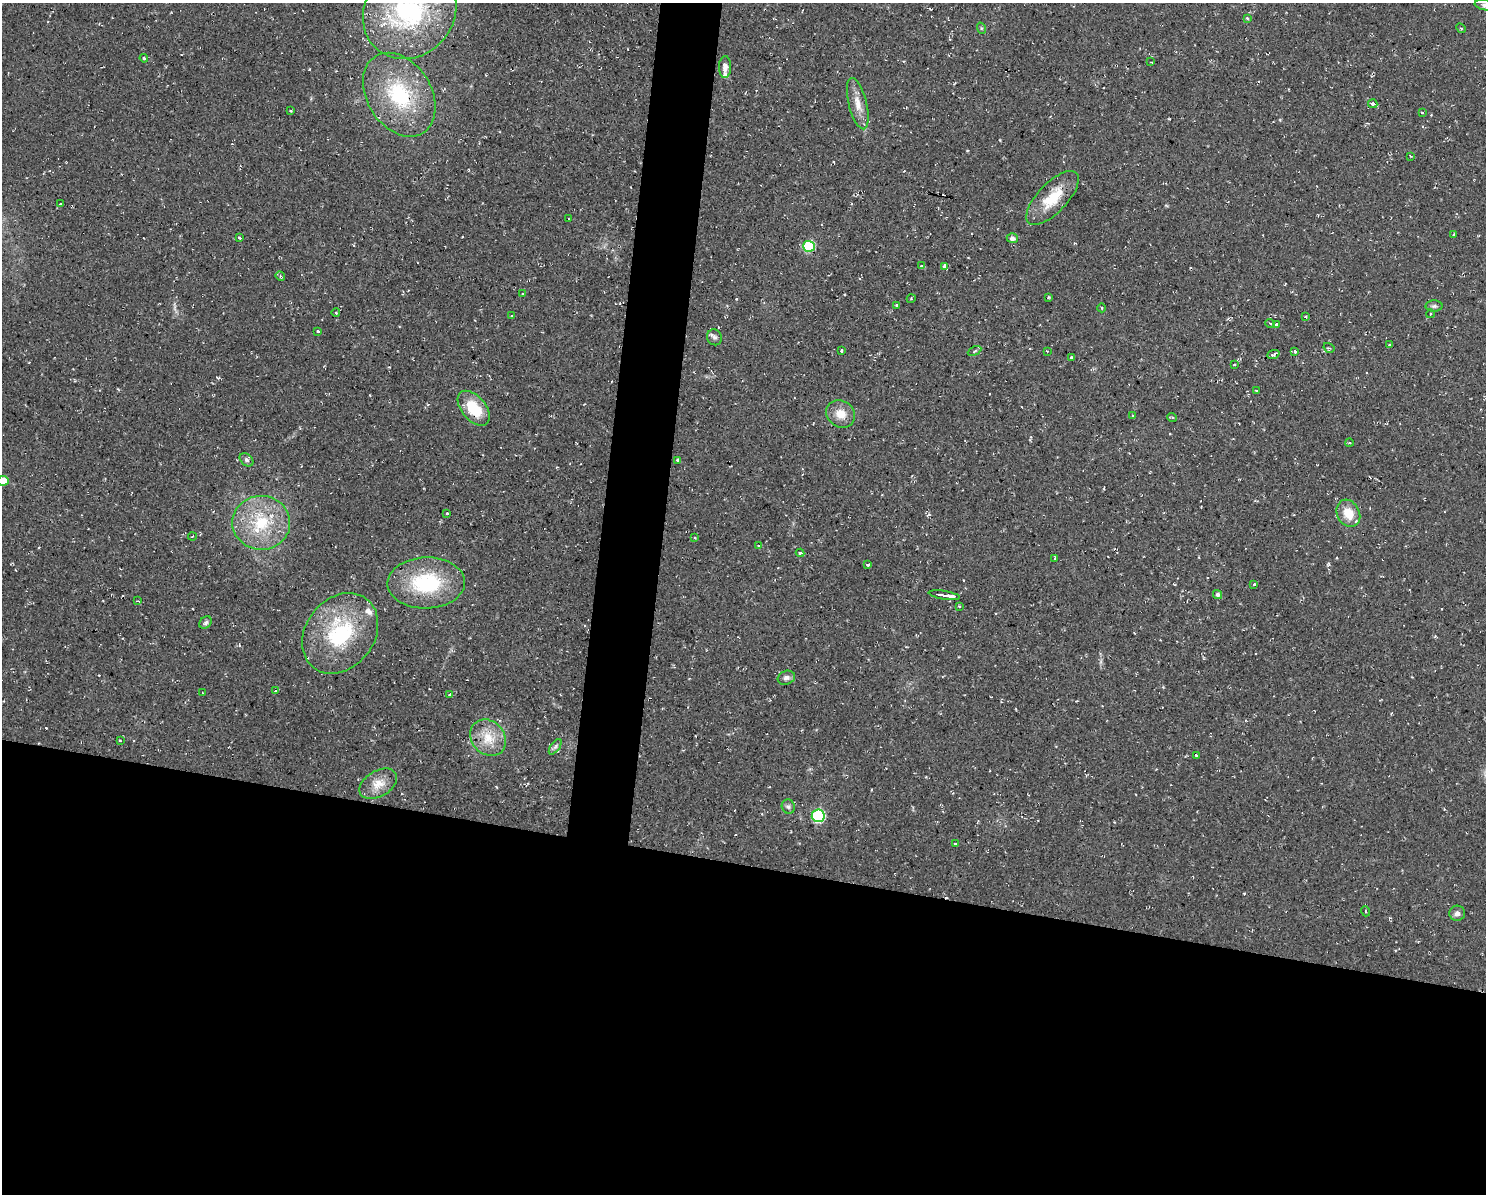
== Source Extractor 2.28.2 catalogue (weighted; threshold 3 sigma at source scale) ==
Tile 11 of 3 x 4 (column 2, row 4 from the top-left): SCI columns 1597-3080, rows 1-1192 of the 4791 x 4769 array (HDU 1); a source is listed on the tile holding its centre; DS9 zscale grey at full resolution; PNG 1488 x 1196 px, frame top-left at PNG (2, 3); each listed source drawn as its Kron ellipse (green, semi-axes under 4 px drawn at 4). Shown black and unused: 31% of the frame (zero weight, under 2 of 3 exposures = <1% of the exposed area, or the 3 px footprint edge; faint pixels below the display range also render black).
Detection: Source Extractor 2.28.2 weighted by HDU 2 'WHT'; one run over the whole footprint, this tile lists its part. Background 0.0769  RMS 0.0099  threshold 0.0448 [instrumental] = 3 sigma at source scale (4.5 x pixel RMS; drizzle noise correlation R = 1.50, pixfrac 1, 0.05/0.05 arcsec/px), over >= 5 px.
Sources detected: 103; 14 cosmic-ray / hot-pixel residue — neither listed nor drawn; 2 inside a brighter listed object's ellipse — not listed separately; the other 87 listed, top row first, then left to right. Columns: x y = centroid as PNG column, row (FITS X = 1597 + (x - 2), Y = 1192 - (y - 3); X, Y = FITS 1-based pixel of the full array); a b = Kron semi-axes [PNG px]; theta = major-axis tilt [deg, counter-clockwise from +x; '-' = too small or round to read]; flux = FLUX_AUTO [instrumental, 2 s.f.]
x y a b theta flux
1485 5 10 5 -10 3.4
410 12 50 44 46 150
1247 18 3 3 - 1.1
981 28 6 3 -72 1.1
1461 28 5 3 - 1.2
144 58 4 3 - 1.2
1151 62 2 2 - 0.78
725 67 11 6 88 5.2
399 95 45 32 -58 83
858 104 26 9 -76 13
1373 104 5 3 - 4.1
291 111 3 2 - 1.3
1422 113 3 2 - 1.3
1410 156 4 2 - 0.68
1053 198 34 14 46 29
60 204 3 2 - 0.91
568 219 3 2 - 0.76
1454 235 3 2 - 1.3
239 238 3 3 - 4.7
1012 238 5 5 - 3.7
809 246 6 5 - 72
921 266 4 3 - 1.4
945 266 4 3 - 5.5
280 276 5 4 - 1.4
523 294 3 3 - 2.8
1048 297 3 2 - 1.1
911 299 4 3 - 0.88
896 305 3 3 - 2.4
1434 306 8 5 1 2.3
1102 308 4 3 - 0.86
336 313 4 3 - 0.79
1430 314 4 3 - 0.91
512 316 3 3 - 1.2
1305 316 4 2 - 0.82
1270 323 4 3 - 1.1
1276 324 4 3 - 4.3
318 332 3 3 - 4.6
714 337 8 7 - 3
1389 345 3 3 - 6.2
1329 348 6 3 -32 1.4
842 350 3 3 - 4.4
975 351 7 4 28 1.5
1047 351 3 2 - 0.82
1295 351 4 3 - 9.1
1273 354 6 3 21 2.4
1071 358 3 3 - 3.5
1234 365 3 3 - 5.8
1257 390 3 3 - 2.2
474 408 20 12 -50 31
841 414 15 13 -36 13
1133 416 4 2 - 0.65
1172 417 5 3 - 1
1349 443 4 3 - 0.85
246 460 8 5 -42 2.4
677 460 3 3 - 1.2
3 481 5 5 - 19
446 513 3 3 - 2.4
1348 513 14 11 -62 18
261 523 29 27 -2 54
192 537 4 2 - 0.71
695 538 3 2 - 0.77
759 545 4 2 - 1.3
800 553 4 3 - 6.6
1055 558 3 3 - 0.91
868 565 4 3 - 5.7
426 583 39 25 2 76
1254 584 3 3 - 1.5
1217 594 4 4 - 2.4
944 595 16 3 -10 29
138 601 4 2 - 0.99
959 606 4 2 - 0.93
206 623 7 5 45 2.3
340 633 43 34 52 89
786 678 9 7 18 3.5
276 691 3 3 - 6.7
203 693 3 2 - 1.1
450 694 3 3 - 8.6
488 738 19 16 -48 21
120 741 3 2 - 1.2
555 747 9 4 54 2.4
1196 755 4 3 - 1
378 784 20 13 31 14
788 807 7 6 - 2.4
818 816 6 6 - 110
955 843 3 2 - 0.84
1365 911 5 3 - 0.91
1457 913 8 7 - 4.1
Isophote crosses this tile's border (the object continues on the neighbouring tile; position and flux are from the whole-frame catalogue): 3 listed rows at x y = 1485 5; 410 12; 3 481